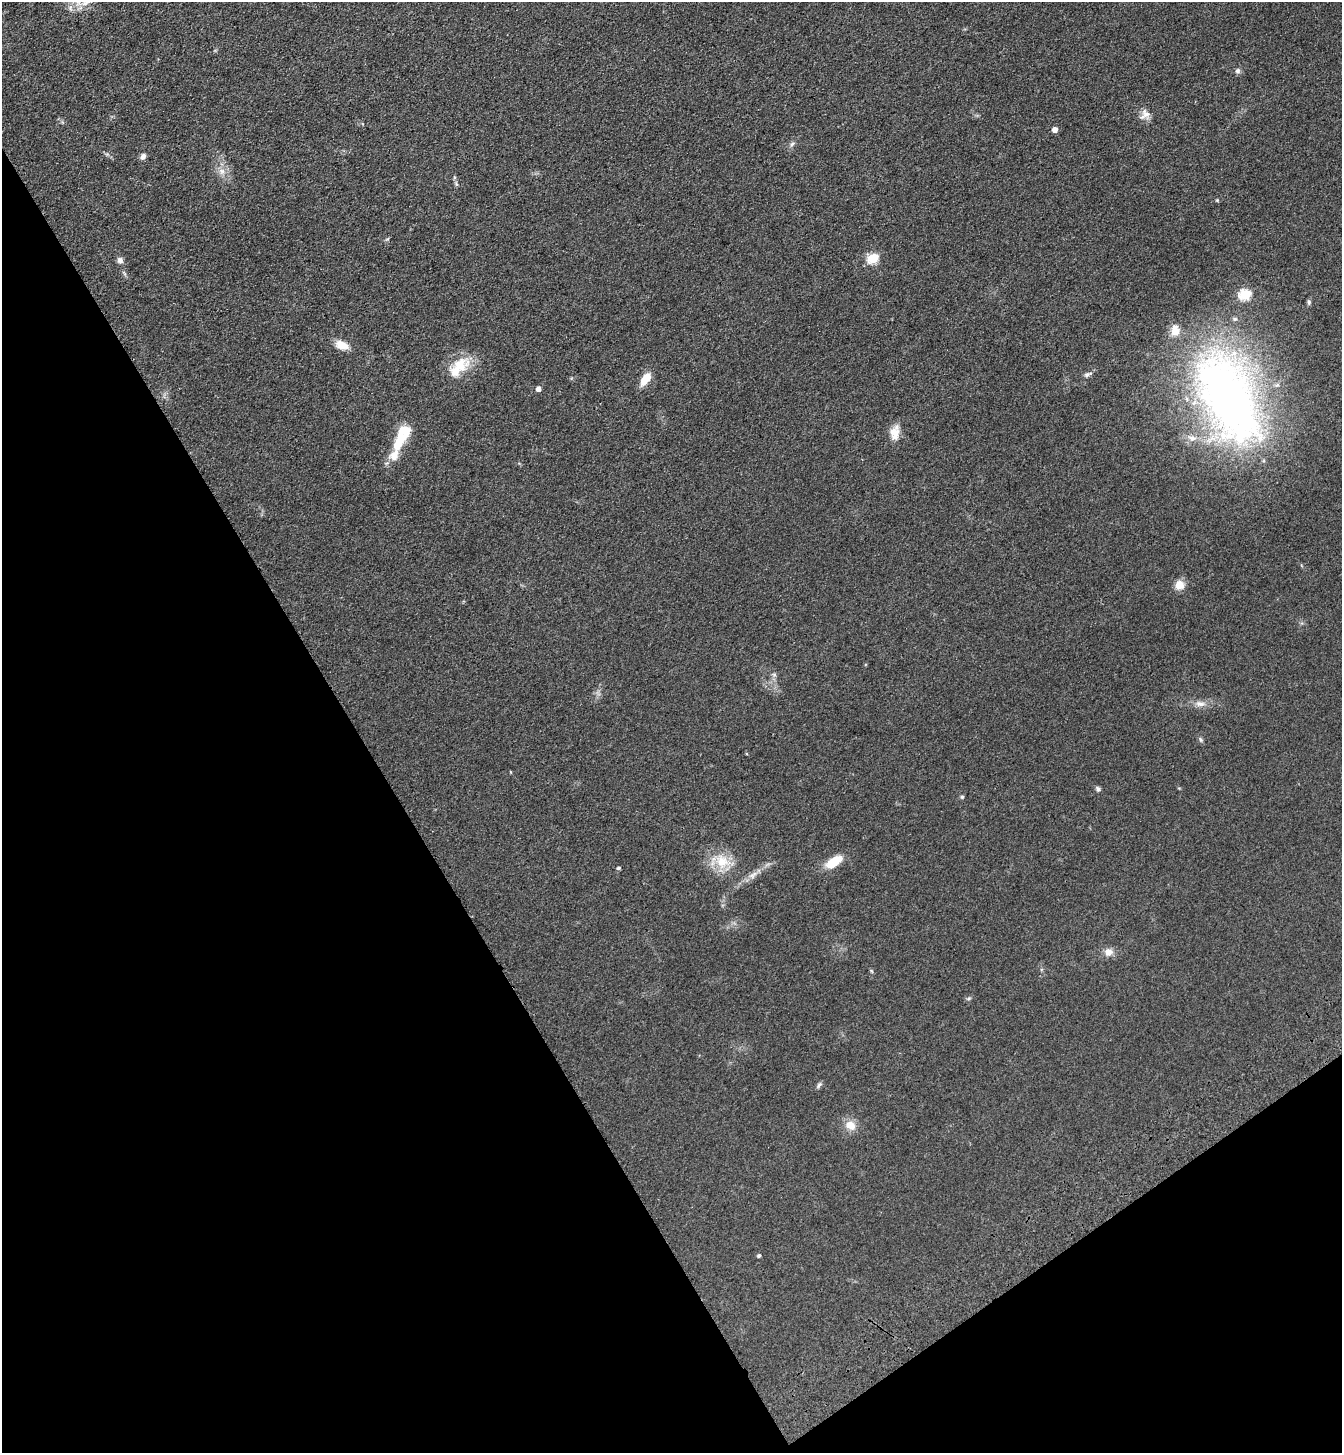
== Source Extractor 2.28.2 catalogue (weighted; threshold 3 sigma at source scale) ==
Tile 14 of 4 x 4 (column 2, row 4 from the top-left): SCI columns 1573-2912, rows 106-1556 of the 5961 x 6016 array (HDU 1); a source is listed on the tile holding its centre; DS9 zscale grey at full resolution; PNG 1344 x 1455 px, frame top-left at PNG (2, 2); no overlay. Shown black and unused: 32% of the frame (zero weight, under 3 of 4 exposures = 6% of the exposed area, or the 3 px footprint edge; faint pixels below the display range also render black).
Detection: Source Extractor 2.28.2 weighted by HDU 2 'WHT'; one run over the whole footprint, this tile lists its part. Background 0.119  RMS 0.0092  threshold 0.0414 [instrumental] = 3 sigma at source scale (4.5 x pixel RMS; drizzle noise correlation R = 1.50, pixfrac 1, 0.05/0.05 arcsec/px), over >= 5 px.
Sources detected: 42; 5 inside a brighter listed object's ellipse — not listed separately; the other 37 listed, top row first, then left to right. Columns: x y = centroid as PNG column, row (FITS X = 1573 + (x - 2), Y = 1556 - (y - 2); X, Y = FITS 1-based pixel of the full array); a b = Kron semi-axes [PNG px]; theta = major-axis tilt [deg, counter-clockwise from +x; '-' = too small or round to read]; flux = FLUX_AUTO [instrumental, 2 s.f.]
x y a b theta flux
86 2 15 7 24 7.9
1237 71 7 7 - 2.5
1145 114 16 12 49 7.1
1055 130 5 5 - 5.8
792 144 8 4 45 1.9
143 156 7 6 - 3.6
222 171 10 9 - 6
456 184 7 4 -71 1.4
1217 200 4 4 - 0.93
873 258 6 5 - 58
120 260 8 8 - 3.2
1245 294 6 5 - 69
1309 302 7 5 -88 1.7
342 345 15 9 -20 11
460 366 29 19 36 26
1087 375 8 6 30 2.6
645 379 16 8 56 14
538 389 5 4 - 4.7
1228 398 135 65 -66 460
895 433 20 11 81 10
399 442 28 12 67 26
1179 585 9 9 - 11
774 675 6 6 - 1.9
1200 704 15 7 -6 6.4
1201 740 8 4 -60 1.7
511 772 5 3 - 0.67
1098 789 7 5 -46 2.1
962 797 5 4 - 1.3
722 861 22 18 -62 23
834 862 19 9 34 20
619 868 4 4 - 1.7
753 875 15 7 39 5.9
1108 952 10 9 - 7.3
969 998 6 4 20 1.3
819 1085 9 5 51 2.1
850 1125 11 9 -21 12
759 1256 4 4 - 1.6
Isophote crosses this tile's border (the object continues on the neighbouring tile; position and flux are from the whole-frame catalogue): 2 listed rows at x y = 86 2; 1228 398